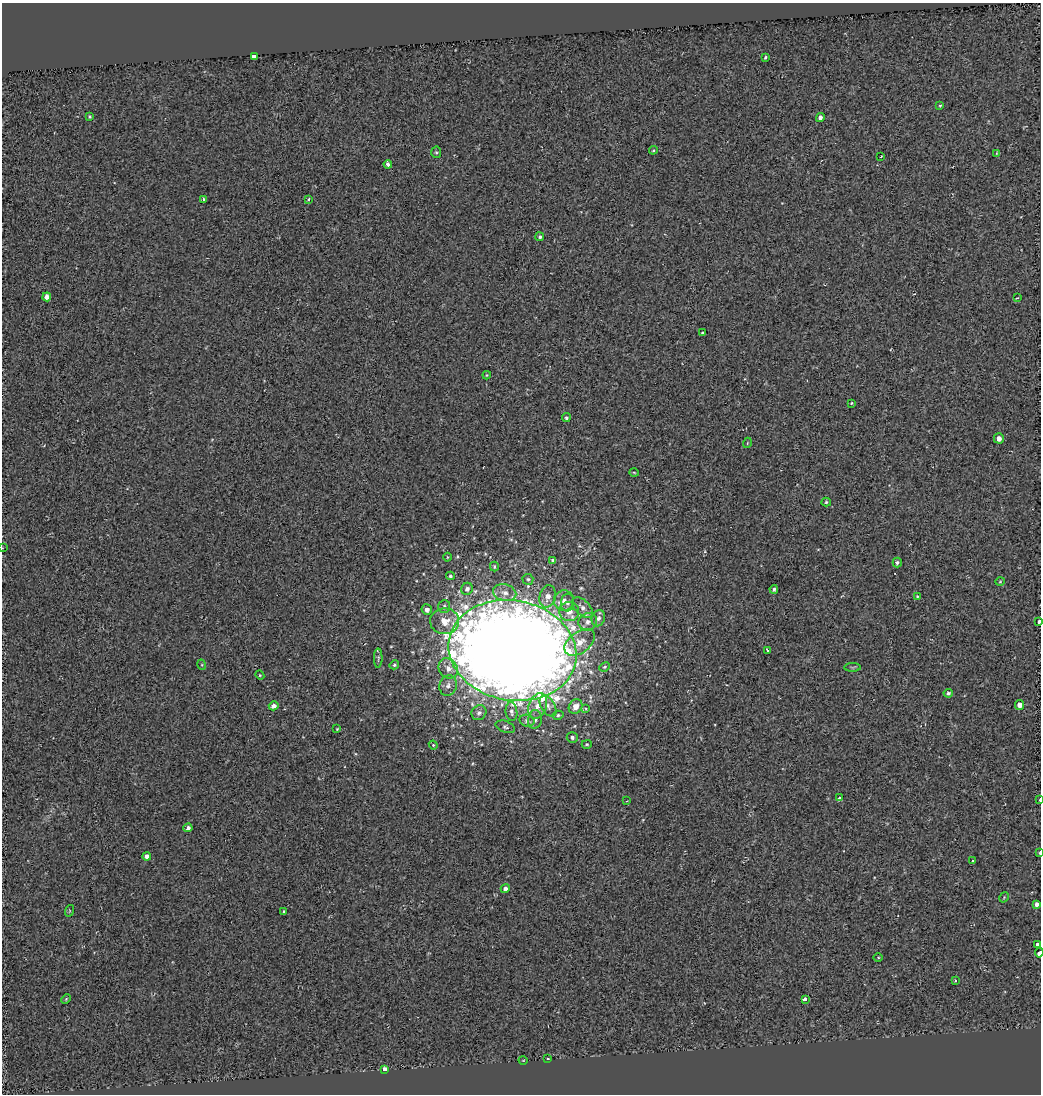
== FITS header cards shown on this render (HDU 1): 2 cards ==
NAXIS1  =                 1039
NAXIS2  =                 1092

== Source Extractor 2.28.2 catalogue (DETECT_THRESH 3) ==
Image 1039 x 1092 px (HDU 1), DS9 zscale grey, 1 PNG px = 1 image px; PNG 1043 x 1096 px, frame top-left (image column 1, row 1092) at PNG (2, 3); each listed source drawn as its Kron ellipse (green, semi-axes under 4 px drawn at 4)
Background 4.47e-04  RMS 0.026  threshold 0.0784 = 3 sigma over >= 5 px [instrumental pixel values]
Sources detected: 95; all 95 listed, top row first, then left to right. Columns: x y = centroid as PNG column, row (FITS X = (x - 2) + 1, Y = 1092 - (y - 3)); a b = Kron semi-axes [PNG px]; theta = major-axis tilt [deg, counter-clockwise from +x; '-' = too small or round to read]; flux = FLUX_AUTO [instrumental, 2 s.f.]
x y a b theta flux
255 57 4 4 - 270
765 57 4 3 - 2.2
940 105 3 3 - 1.6
89 116 3 3 - 1.9
820 117 4 4 - 5.9
653 150 4 4 - 1.8
436 152 5 5 - 2.7
997 153 4 2 - 1.1
881 156 3 2 - 1.5
388 164 4 3 - 6.9
309 199 3 3 - 1.8
203 200 4 3 - 3.9
540 237 4 4 - 3.7
47 297 4 4 - 9.5
1017 298 3 3 - 2.3
702 333 3 2 - 1.5
487 375 4 4 - 1.7
851 403 3 3 - 1.5
566 418 4 4 - 3.2
999 438 5 5 - 9.5
747 443 5 3 - 1.4
634 472 4 3 - 1.6
826 502 5 4 - 2.7
2 548 3 2 - 1.2
447 557 4 3 - 1.5
553 560 4 3 - 3.2
897 563 5 4 - 3.7
494 567 5 3 - 2.4
450 576 4 4 - 3
528 579 5 5 - 3
1000 582 4 3 - 1.4
467 589 6 5 - 6.6
774 589 4 4 - 3.7
505 593 12 8 -13 15
548 596 11 8 74 14
917 596 3 3 - 1.6
564 600 10 10 - 13
567 603 9 6 83 6
444 607 6 6 - 4.6
582 607 12 7 -45 11
427 610 5 5 - 8.3
569 611 10 9 - 17
598 618 8 6 68 6.3
445 621 14 13 - 31
1039 621 3 3 - 26
588 622 9 8 - 11
580 642 17 10 36 25
512 650 64 50 -10 7700
768 650 3 3 - 21
378 658 10 3 89 2.9
202 665 5 3 - 1.7
394 665 5 4 - 2.9
605 667 5 3 - 2.3
853 667 8 4 0 2.7
448 668 10 9 - 15
260 675 4 4 - 2.1
448 686 10 8 73 10
948 693 4 4 - 3.7
1020 705 5 4 - 13
274 706 5 4 - 9.5
538 706 13 9 69 19
548 706 11 7 -59 8.5
576 706 8 6 57 17
586 709 4 2 - 1.3
511 712 9 6 -84 7.2
479 713 8 7 - 6.5
558 715 5 4 - 3.1
535 719 9 7 83 6.5
527 721 7 6 - 6
505 727 10 5 -21 4.6
337 729 4 3 - 1.5
572 737 5 5 - 5.4
587 744 5 4 - 2.5
433 745 4 4 - 2.1
840 798 4 3 - 5.3
1040 800 3 2 - 3.6
626 801 3 2 - 1.4
188 828 4 4 - 5.4
1040 853 4 2 - 4.6
147 856 4 4 - 8.1
973 861 3 3 - 19
505 888 5 4 - 6.2
1004 897 6 3 58 2.1
1036 904 4 4 - 14
69 911 6 3 71 1.7
284 911 3 3 - 1.8
1038 945 4 3 - 20
1039 953 4 3 - 43
878 958 4 3 - 1.6
955 980 3 2 - 2.2
66 999 5 3 - 1.9
805 1000 4 3 - 15
547 1059 3 3 - 7.9
523 1060 4 3 - 1.2
384 1069 3 3 - 180
At the frame edge (FLAGS 8, measured only in part): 6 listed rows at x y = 2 548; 1039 621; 1040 800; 1040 853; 1038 945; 1039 953